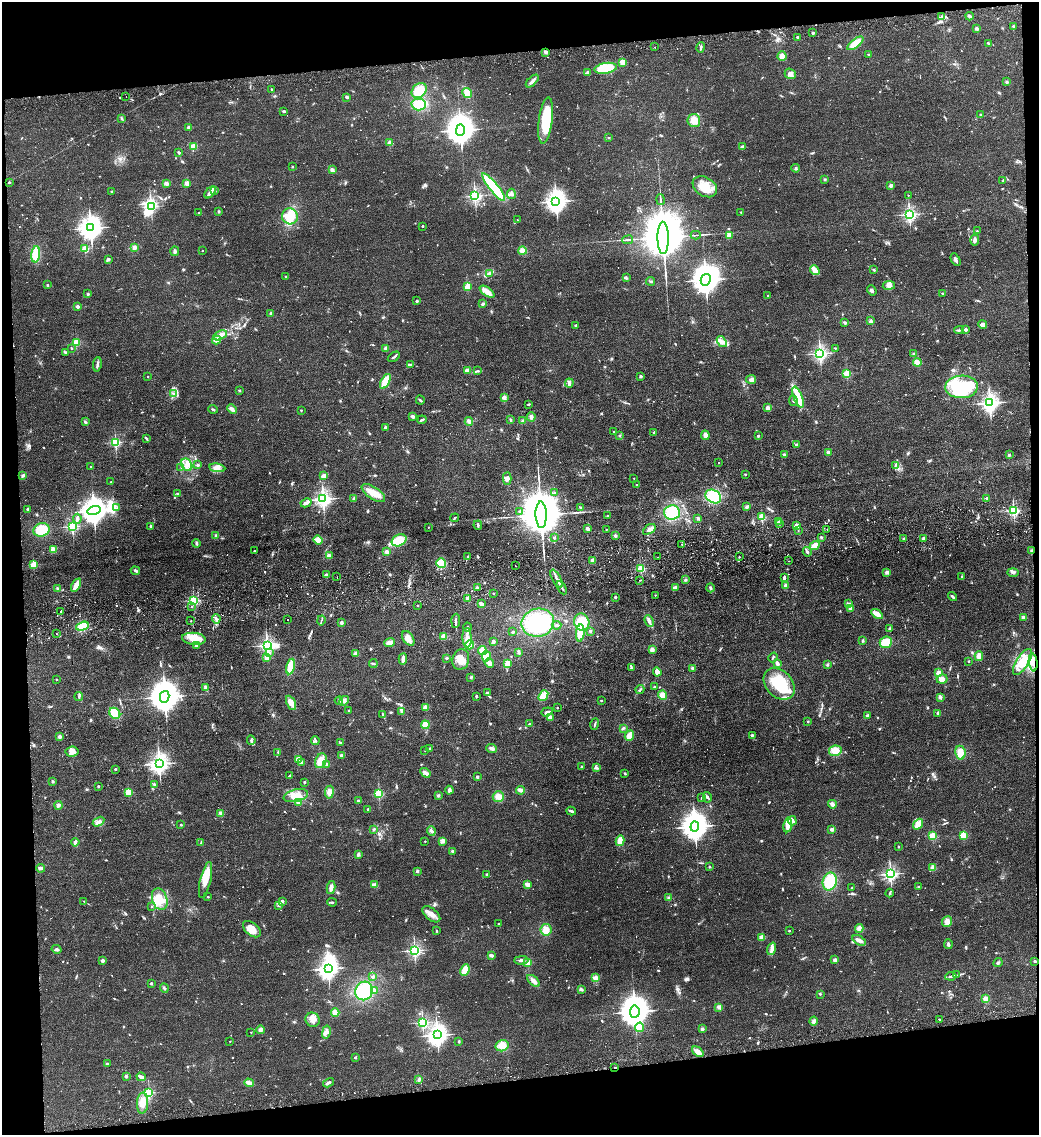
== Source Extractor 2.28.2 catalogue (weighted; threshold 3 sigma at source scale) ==
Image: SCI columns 136-4280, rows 57-4587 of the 4520 x 4643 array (HDU 1 of 3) = the unmasked area's bounding box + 8 px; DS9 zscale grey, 4 x 4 block average (1 PNG px = mean of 4 x 4 image px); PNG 1041 x 1137 px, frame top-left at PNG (2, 2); each listed source drawn as its Kron ellipse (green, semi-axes under 4 px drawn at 4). Shown black and unused: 12% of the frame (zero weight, under 2 of 3 exposures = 3% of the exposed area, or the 3 px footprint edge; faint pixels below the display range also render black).
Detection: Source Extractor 2.28.2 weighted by HDU 2 'WHT'. Background 0.0804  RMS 0.0083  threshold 0.0372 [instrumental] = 3 sigma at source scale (4.5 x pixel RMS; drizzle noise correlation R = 1.50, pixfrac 1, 0.05/0.05 arcsec/px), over >= 5 px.
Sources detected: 1158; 4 too faint to see at this stretch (4 x 4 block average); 12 inside a brighter object's white glare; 17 cosmic-ray / hot-pixel residue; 3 long thin detections or spike segments (spike, bleed or trail) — neither listed nor drawn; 22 coinciding with a brighter row at this scale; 42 inside a brighter listed object's ellipse — not listed separately; of the other 1058, all 500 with FLUX_AUTO >= 4.64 (the completeness limit of this list) listed and drawn (558 fainter detections not listed), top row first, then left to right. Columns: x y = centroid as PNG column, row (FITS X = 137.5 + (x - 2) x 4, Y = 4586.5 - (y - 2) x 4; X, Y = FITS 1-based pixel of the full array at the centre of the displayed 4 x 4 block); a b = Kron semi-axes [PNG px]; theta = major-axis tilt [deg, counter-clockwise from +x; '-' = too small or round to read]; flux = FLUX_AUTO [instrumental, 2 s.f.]
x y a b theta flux
970 16 4 2 - 14
942 17 3 2 - 5.7
1013 26 2 2 - 20
976 28 3 3 - 7
813 33 2 2 - 31
797 37 2 2 - 28
855 43 9 4 38 81
988 43 2 2 - 5.9
655 47 2 2 - 12
701 47 5 2 - 8.5
546 52 4 3 - 9
868 54 2 2 - 12
782 56 5 4 - 20
622 62 4 4 - 33
606 68 11 5 9 250
588 73 2 2 - 53
790 74 6 5 - 32
532 81 8 3 44 19
1007 82 3 3 - 7.1
271 89 2 2 - 15
419 90 8 6 44 100
467 93 5 4 - 35
126 97 2 2 - 4.9
347 97 3 2 - 10
419 105 7 6 - 76
284 111 3 3 - 6.5
980 115 2 2 - 7.5
122 119 3 3 - 5.6
546 120 23 7 82 230
694 121 6 6 - 53
189 127 2 2 - 80
460 130 5 4 - 10000
609 138 2 2 - 5
390 143 2 2 - 150
193 146 3 3 - 42
742 147 2 2 - 69
179 152 3 2 - 10
292 166 2 2 - 11
796 168 4 3 - 6.8
332 170 3 3 - 15
825 179 2 2 - 7.8
1003 181 3 2 - 5.5
9 182 2 2 - 14
166 183 3 3 - 14
187 183 2 2 - 130
891 186 2 2 - 72
494 187 17 4 -51 270
705 187 13 9 -33 82
215 190 4 2 - 7.7
112 191 2 2 - 23
210 192 7 2 49 25
511 194 5 3 - 11
908 195 2 2 - 6.6
475 196 2 2 - 1200
660 200 5 2 - 7.6
556 201 4 3 - 4100
151 206 2 2 - 740
219 211 2 2 - 26
741 212 2 2 - 6.9
199 213 2 2 - 8.7
909 214 2 2 - 1300
290 216 8 8 - 96
517 220 2 2 - 4.9
423 226 2 2 - 15
91 228 4 3 - 4700
977 231 2 2 - 9.7
696 235 5 2 - 5.4
729 235 4 3 - 23
663 238 16 5 -89 59000
628 240 5 2 - 6.6
975 240 5 3 - 15
134 248 3 3 - 15
85 249 2 2 - 280
175 251 5 3 - 12
202 251 2 2 - 10
522 251 4 4 - 29
36 254 8 4 83 120
108 259 2 2 - 37
956 260 7 2 -62 17
815 270 5 3 - 50
874 270 3 2 - 7.4
489 273 3 3 - 7
285 276 2 2 - 8.5
626 278 3 2 - 6.4
706 280 6 5 - 8800
651 281 4 2 - 7.3
47 285 2 2 - 23
889 285 6 4 9 24
467 286 2 2 - 230
872 290 5 4 - 11
487 292 8 3 -36 44
942 293 2 2 - 18
88 294 3 2 - 4.7
767 295 2 2 - 10
417 301 2 2 - 35
483 304 2 2 - 10
77 306 2 2 - 54
271 313 3 3 - 8.7
870 321 3 3 - 7.9
845 323 3 3 - 9
983 324 4 3 - 19
576 325 2 2 - 32
959 330 5 2 - 7.1
965 330 2 2 - 58
220 335 7 3 27 31
216 340 4 4 - 17
76 342 2 2 - 310
722 342 6 4 -54 22
72 348 2 2 - 12
386 348 2 2 - 97
835 348 2 2 - 11
65 352 4 3 - 6.9
820 353 2 2 - 1700
914 354 3 2 - 6
394 357 7 2 34 8.4
917 362 4 3 - 30
97 364 7 2 82 14
410 364 3 2 - 7
467 370 2 2 - 27
477 371 3 2 - 4.9
847 373 2 2 - 320
641 376 2 2 - 11
148 377 2 2 - 7.3
751 379 5 4 - 18
385 381 8 3 60 98
569 383 4 2 - 12
962 387 16 11 3 280
239 390 2 2 - 24
173 393 3 2 - 5.7
504 397 2 2 - 100
798 397 11 3 -69 140
420 400 4 2 - 6.7
793 401 5 2 - 7.4
990 403 3 2 - 2600
529 404 2 2 - 7.4
768 408 4 4 - 13
213 409 4 2 - 8.3
232 409 5 3 - 20
301 410 2 2 - 15
413 416 4 2 - 13
531 417 5 4 - 16
422 420 4 2 - 11
510 420 3 2 - 5.3
469 421 4 3 - 16
522 421 3 2 - 5.9
85 422 4 2 - 5.7
385 427 2 2 - 30
613 431 2 2 - 5.4
654 433 2 2 - 13
620 435 3 2 - 4.6
705 435 4 3 - 29
758 436 2 2 - 30
146 438 4 2 - 6.3
115 442 2 2 - 700
797 444 2 2 - 16
828 452 2 2 - 72
784 454 3 3 - 7.5
1009 455 2 2 - 31
719 463 2 2 - 6.7
187 465 7 5 -59 31
198 465 3 2 - 7.2
895 465 3 2 - 5.7
91 467 2 2 - 11
181 467 3 2 - 4.8
217 468 8 4 -9 25
745 474 2 2 - 18
23 475 3 3 - 8.7
324 476 4 3 - 14
634 478 2 2 - 6
507 479 6 4 88 18
111 482 2 2 - 7.3
636 484 2 2 - 11
373 493 13 6 -34 63
554 493 2 2 - 13
177 494 2 2 - 27
713 496 8 6 -30 210
987 498 3 2 - 6.3
323 499 3 2 - 2000
354 499 3 3 - 12
306 503 6 2 28 28
747 507 3 3 - 9.2
117 508 2 2 - 4.7
581 508 3 3 - 11
28 509 3 2 - 7.1
94 511 7 4 14 6700
1014 511 2 2 - 780
520 512 3 2 - 8.8
672 512 8 7 - 180
541 515 13 5 -88 48000
608 516 3 2 - 5
762 517 2 2 - 320
455 518 4 2 - 7.1
698 518 3 2 - 11
77 519 5 3 - 12
778 522 2 2 - 22
779 524 2 2 - 27
478 525 5 2 - 12
72 526 2 2 - 600
151 526 2 2 - 29
797 526 2 2 - 150
428 527 2 2 - 5.6
588 529 3 3 - 12
606 529 2 2 - 6.9
649 529 7 4 36 29
827 529 2 2 - 29
42 530 8 6 17 120
798 530 2 2 - 5.3
216 535 3 2 - 5
615 536 4 3 - 8
554 537 2 2 - 23
821 537 3 2 - 6.5
904 539 2 2 - 8.8
923 539 3 2 - 12
318 540 5 4 - 33
399 540 8 5 27 100
196 543 4 2 - 9.2
682 544 2 2 - 19
815 545 5 3 - 60
54 550 4 3 - 36
254 551 2 2 - 12
1032 551 4 2 - 6.1
387 552 3 3 - 18
807 552 5 2 - 10
329 556 4 3 - 16
467 557 3 2 - 5.9
658 557 2 2 - 5.2
739 557 2 2 - 8.6
592 561 3 3 - 16
788 561 2 2 - 6.6
441 563 5 5 - 67
33 564 2 2 - 290
515 566 2 2 - 6.8
641 569 2 2 - 490
135 571 5 3 - 10
887 572 3 3 - 18
1013 572 6 3 -2 12
327 575 3 2 - 14
337 577 2 2 - 7.6
962 577 3 2 - 4.9
784 578 4 2 - 18
557 579 10 2 -61 24
640 580 2 2 - 4.7
685 580 3 2 - 5.9
76 585 7 2 61 57
785 585 4 2 - 13
675 587 4 2 - 17
477 588 3 2 - 8.8
562 588 7 2 -60 12
710 588 4 2 - 6.8
57 589 4 3 - 8.5
493 593 2 2 - 11
655 595 2 2 - 5.2
615 597 2 2 - 26
952 597 4 2 - 13
468 599 2 2 - 130
194 601 2 2 - 690
481 604 3 2 - 21
849 604 2 2 - 32
418 606 2 2 - 4.8
191 607 2 2 - 6.1
850 609 2 2 - 85
61 611 2 2 - 11
877 614 6 3 -35 56
1024 617 3 3 - 13
216 619 4 2 - 11
288 620 2 2 - 17
321 620 5 2 - 5.8
191 621 2 2 - 5.7
456 621 7 2 86 9.7
649 621 6 3 -67 20
582 622 8 7 - 110
342 623 2 2 - 62
538 623 16 14 11 280
557 625 4 2 - 8.5
82 626 7 4 17 84
468 627 4 2 - 5.6
890 629 3 2 - 6.8
590 631 2 2 - 33
513 632 4 2 - 9.6
580 633 8 3 85 93
56 634 2 2 - 5.3
444 636 2 2 - 190
408 638 8 5 -58 43
467 638 10 4 -87 29
194 639 12 6 -6 56
863 641 4 2 - 5.7
493 642 2 2 - 73
886 642 6 5 - 82
390 643 5 3 - 35
196 645 2 2 - 44
267 645 3 2 - 1400
470 645 4 4 - 71
482 650 4 4 - 55
652 650 3 3 - 23
518 652 4 2 - 7.5
270 653 2 2 - 8.6
356 654 4 3 - 19
486 656 5 4 - 34
979 656 5 3 - 32
267 658 2 2 - 130
447 658 3 2 - 6.1
773 658 5 2 - 5.3
403 659 6 2 86 28
461 659 10 8 73 55
968 661 2 2 - 10
1023 662 15 6 57 90
1033 662 9 4 -83 33
489 663 5 4 - 25
508 663 4 3 - 47
373 664 4 2 - 5.9
777 664 3 2 - 27
827 665 3 2 - 5.3
290 667 8 4 78 95
631 668 2 2 - 4.8
693 668 2 2 - 21
657 672 4 3 - 27
939 673 2 2 - 130
471 677 3 2 - 5.7
56 679 2 2 - 11
942 679 5 4 - 39
779 684 18 13 -46 190
654 687 2 2 - 9.5
206 688 4 3 - 17
640 690 4 2 - 7.9
487 693 2 2 - 40
662 695 4 4 - 40
79 696 4 2 - 7.6
476 696 3 2 - 6.1
543 696 6 3 51 76
165 697 6 4 76 9800
940 697 3 3 - 15
339 701 4 2 - 9.2
344 701 5 3 - 14
601 701 2 2 - 12
291 703 7 4 -64 48
425 707 2 2 - 150
557 708 2 2 - 11
349 711 2 2 - 5
402 711 2 2 - 29
547 712 6 2 21 15
115 713 6 5 - 110
938 714 4 2 - 5.3
383 715 4 2 - 4.9
868 715 3 3 - 7
550 717 3 3 - 24
808 721 2 2 - 19
529 724 2 2 - 17
595 724 6 2 73 6.4
425 725 4 4 - 37
623 728 4 2 - 6.8
629 735 5 4 - 32
752 735 2 2 - 8
60 737 3 3 - 9.9
251 740 5 3 - 9.1
315 741 4 2 - 7.6
341 743 4 2 - 5.3
492 748 5 3 - 14
429 749 2 2 - 20
425 751 2 2 - 5.1
835 751 6 5 - 56
72 752 6 5 - 25
278 752 2 2 - 12
960 753 7 5 -82 56
341 756 3 2 - 20
298 759 2 2 - 130
321 761 7 5 64 67
301 763 4 3 - 10
159 764 3 3 - 3000
327 764 2 2 - 18
582 767 2 2 - 24
596 768 3 2 - 6.7
115 769 2 2 - 5.4
425 773 5 3 - 20
625 774 3 2 - 4.7
290 776 3 3 - 7.7
477 777 2 2 - 35
53 781 2 2 - 30
304 782 2 2 - 6.8
154 784 3 2 - 5.3
98 786 2 2 - 24
449 790 4 3 - 17
520 790 4 2 - 29
128 792 2 2 - 250
329 792 6 4 82 27
379 794 2 2 - 480
438 795 3 2 - 7.8
296 796 12 6 13 54
498 797 5 5 - 32
707 797 5 2 - 8.1
701 798 2 2 - 4.8
358 801 3 2 - 8.8
298 803 4 3 - 10
832 804 4 4 - 16
58 805 4 3 - 16
368 809 2 2 - 13
571 811 5 2 - 13
221 813 3 3 - 10
792 821 5 3 - 18
99 822 6 3 30 18
918 824 6 4 51 84
181 825 2 2 - 18
788 825 7 4 82 47
695 826 5 4 - 8100
374 829 3 2 - 5.1
832 829 2 2 - 71
431 831 4 2 - 14
963 835 2 2 - 240
933 836 2 2 - 310
425 841 2 2 - 12
442 841 3 2 - 8
620 841 5 3 - 40
75 842 4 2 - 16
201 843 3 2 - 4.7
898 847 2 2 - 5
453 851 3 2 - 10
358 854 4 3 - 11
709 867 2 2 - 14
40 868 4 3 - 15
933 868 4 3 - 24
417 871 3 3 - 6.8
487 874 2 2 - 32
890 874 2 2 - 1400
206 880 18 5 77 83
830 881 9 7 76 170
527 884 3 3 - 23
374 885 4 3 - 23
919 886 3 2 - 5.3
331 888 7 3 80 24
852 888 2 2 - 11
890 893 4 2 - 5.7
208 897 2 2 - 14
669 898 3 2 - 13
160 899 11 7 -73 87
84 901 2 2 - 6.5
282 902 2 2 - 71
332 902 5 2 - 6.6
278 905 3 2 - 7.8
152 907 2 2 - 9.3
431 914 10 5 -40 35
947 922 5 5 - 29
498 924 2 2 - 11
252 929 10 6 -39 59
859 929 4 3 - 22
546 930 6 5 - 46
436 931 3 2 - 4.7
789 931 2 2 - 17
762 937 4 4 - 24
859 940 7 3 -31 20
948 944 5 3 - 9.6
57 949 5 3 - 8.8
772 949 6 3 72 17
415 950 2 2 - 1200
492 956 2 2 - 43
521 960 7 3 2 16
835 960 3 2 - 17
102 961 2 2 - 13
1035 961 2 2 - 17
528 963 2 2 - 180
998 963 5 2 - 6.9
328 968 4 3 - 3400
465 970 6 2 64 65
956 975 4 2 - 5.6
951 976 5 2 - 8.9
372 977 2 2 - 12
595 978 3 3 - 29
533 981 7 3 -43 24
151 983 2 2 - 25
164 988 4 2 - 7.5
581 989 3 3 - 9.8
374 990 2 2 - 23
364 991 9 8 - 230
820 994 2 2 - 15
986 999 2 2 - 200
719 1007 2 2 - 110
635 1012 6 5 - 12000
335 1013 4 3 - 43
939 1019 2 2 - 8.5
313 1020 7 7 - 38
814 1021 4 4 - 12
422 1022 2 2 - 890
640 1027 4 4 - 26
702 1029 2 2 - 68
260 1030 4 3 - 12
251 1032 2 2 - 6.2
326 1032 6 4 78 19
437 1035 3 3 - 3800
230 1041 2 2 - 8.2
459 1041 3 2 - 5.7
502 1046 6 5 - 70
698 1052 7 3 -39 30
355 1058 2 2 - 18
107 1064 2 2 - 29
615 1067 2 2 - 9.4
126 1076 2 2 - 43
141 1077 4 2 - 31
419 1079 4 3 - 10
249 1083 5 3 - 26
329 1083 6 3 31 13
149 1093 2 2 - 550
142 1103 10 5 87 58
Overlapping masked pixels (flux is a lower limit): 4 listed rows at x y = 1032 551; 1033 662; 1035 961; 615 1067
Diffuse or blended objects may show on this block-average render without a row.